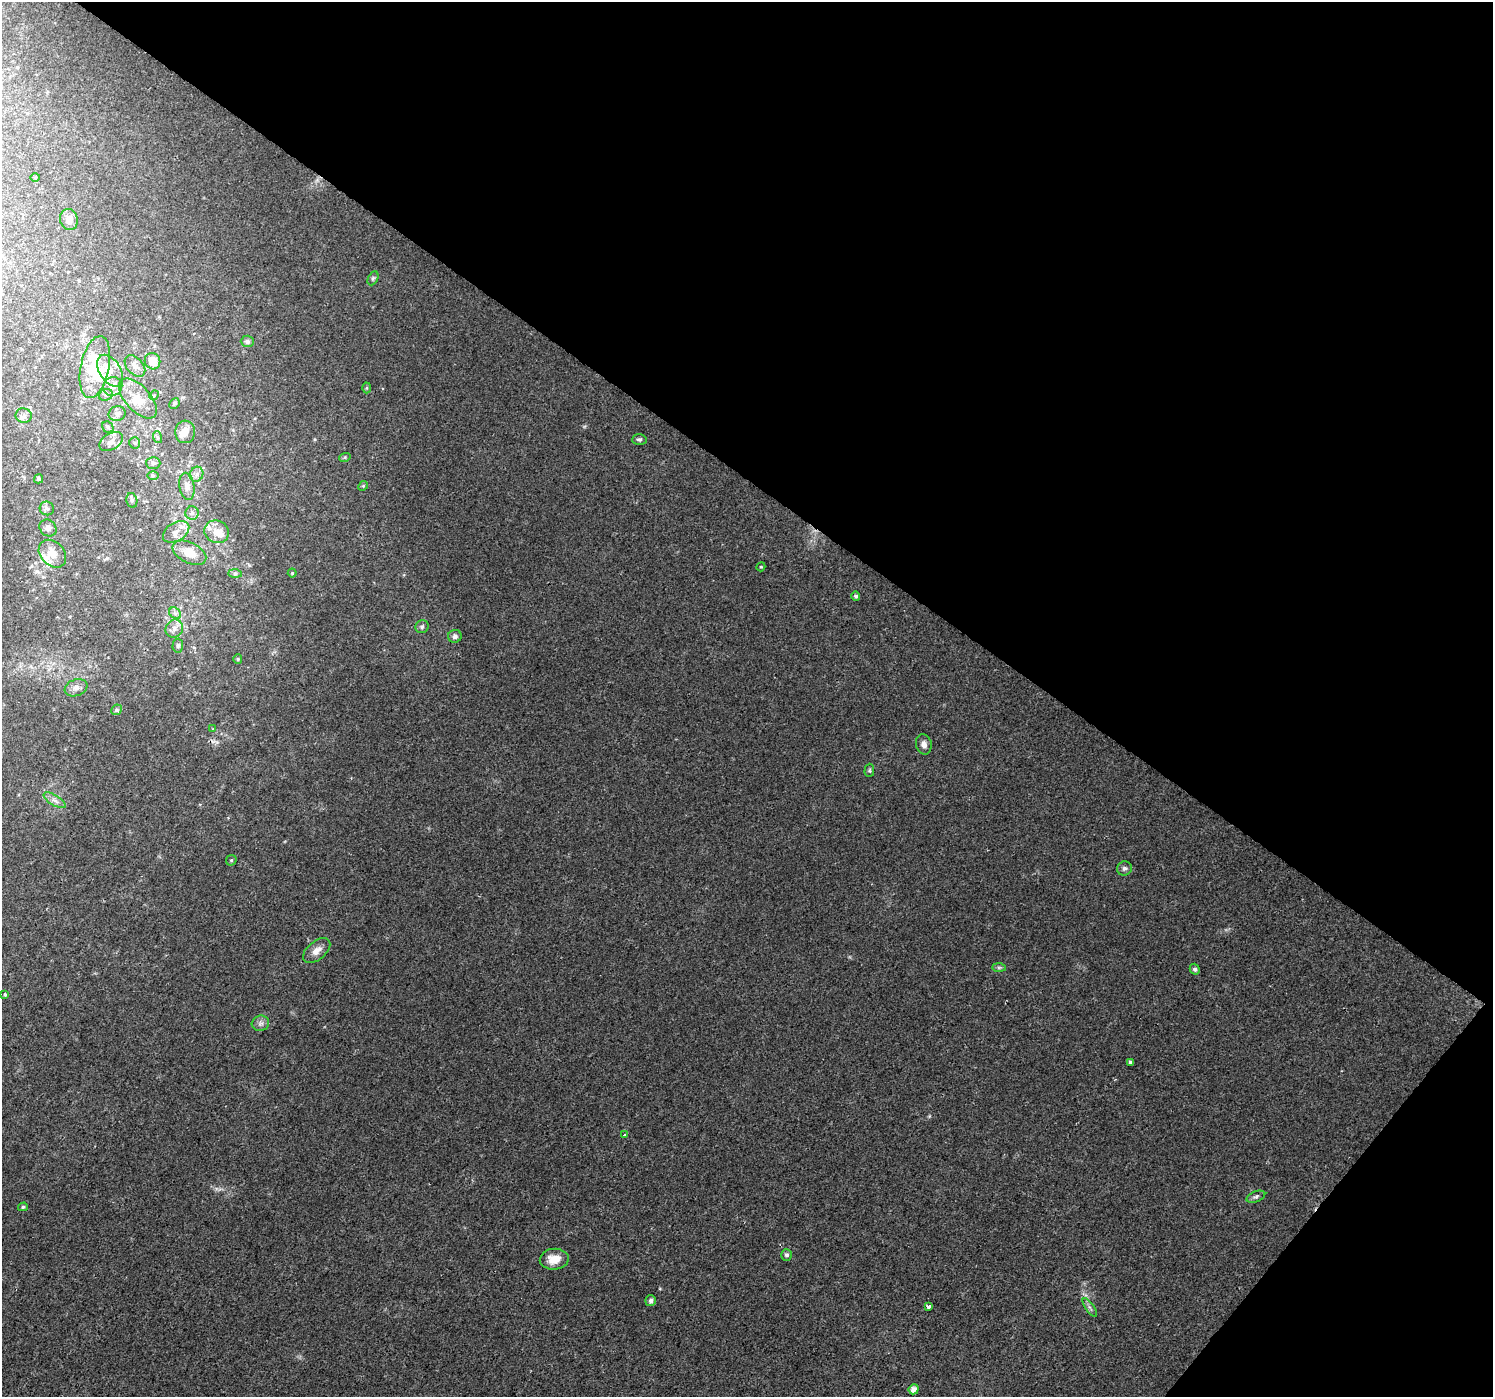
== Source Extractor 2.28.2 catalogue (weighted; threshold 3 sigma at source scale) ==
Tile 8 of 4 x 4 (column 4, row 2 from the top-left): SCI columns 4479-5969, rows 3046-4440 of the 5985 x 6026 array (HDU 1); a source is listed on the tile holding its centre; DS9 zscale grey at full resolution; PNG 1495 x 1399 px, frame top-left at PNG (2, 2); each listed source drawn as its Kron ellipse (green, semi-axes under 4 px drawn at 4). Shown black and unused: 38% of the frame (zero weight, under 2 of 3 exposures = <1% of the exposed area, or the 3 px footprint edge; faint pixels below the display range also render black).
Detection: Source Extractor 2.28.2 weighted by HDU 2 'WHT'; one run over the whole footprint, this tile lists its part. Background 0.0172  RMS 0.0046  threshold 0.0206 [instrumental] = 3 sigma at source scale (4.5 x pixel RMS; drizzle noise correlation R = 1.50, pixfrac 1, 0.0396/0.0396 arcsec/px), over >= 5 px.
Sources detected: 85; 3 inside a brighter object's white glare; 1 cosmic-ray / hot-pixel residue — neither listed nor drawn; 11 inside a brighter listed object's ellipse — not listed separately; the other 70 listed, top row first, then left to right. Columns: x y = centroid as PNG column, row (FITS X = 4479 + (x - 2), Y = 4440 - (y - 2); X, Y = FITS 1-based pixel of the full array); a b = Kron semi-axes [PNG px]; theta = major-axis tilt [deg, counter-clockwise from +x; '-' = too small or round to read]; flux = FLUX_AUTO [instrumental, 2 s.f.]
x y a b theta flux
35 178 5 3 - 0.42
69 220 10 9 - 3
373 278 7 5 64 0.81
247 341 6 5 - 1.4
153 361 8 7 - 6.2
135 366 12 8 -47 2.7
95 367 31 14 79 12
110 371 18 10 -58 5.4
113 386 10 9 - 3.5
367 388 5 3 - 0.48
106 395 7 5 21 1.3
154 395 5 4 - 0.5
138 398 24 12 -48 8.2
174 403 5 4 - 0.9
117 413 8 7 - 1.7
24 416 8 7 - 1.7
108 427 6 5 - 0.97
185 432 11 10 - 4.2
157 437 6 4 -71 0.7
639 439 7 5 3 1
111 441 13 8 29 2.5
135 443 6 5 - 0.77
345 457 6 4 18 0.51
153 463 7 6 - 1.2
197 474 8 6 65 1.9
153 475 6 4 -1 0.65
39 479 4 4 - 0.86
187 486 13 7 -80 3.4
363 486 5 4 - 0.57
132 500 7 5 -77 1
47 508 7 7 - 1.3
192 513 7 6 - 1.5
48 528 9 7 -44 2.1
176 532 14 9 31 3.9
217 532 12 11 - 5.3
189 553 18 10 -26 7.2
52 554 15 11 -46 6
761 567 4 4 - 0.48
292 573 4 4 - 0.56
235 574 7 4 0 0.94
856 596 4 4 - 1.2
175 613 6 5 - 1.3
422 627 7 6 - 1.2
174 628 9 8 - 2.5
455 636 6 6 - 1.6
178 646 7 5 87 0.85
238 659 5 4 - 0.6
76 688 12 8 20 2.5
116 710 6 5 - 0.94
213 729 4 2 - 0.39
924 744 10 8 -77 2.2
869 770 7 5 88 0.72
55 800 12 5 -31 2.1
231 860 6 5 - 0.65
1124 868 7 7 - 1.3
317 950 16 9 40 3.8
999 967 7 4 0 0.84
1195 969 5 5 - 1.4
5 995 4 3 - 0.85
260 1023 9 7 17 1.7
1131 1062 3 3 - 7.1
625 1135 3 3 - 2.2
1256 1197 10 5 21 1.2
23 1207 5 4 - 0.93
786 1255 6 5 - 1.2
554 1259 14 10 5 6.1
651 1301 5 5 - 1.7
929 1306 3 3 - 3.8
1090 1307 11 3 -54 0.94
914 1389 5 5 - 2.8
Unlisted compact peaks at least as high as the median listed source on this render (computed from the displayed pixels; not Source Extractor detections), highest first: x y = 929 1116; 660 1288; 585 426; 1086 1295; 315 439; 1226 930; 216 1188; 194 647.